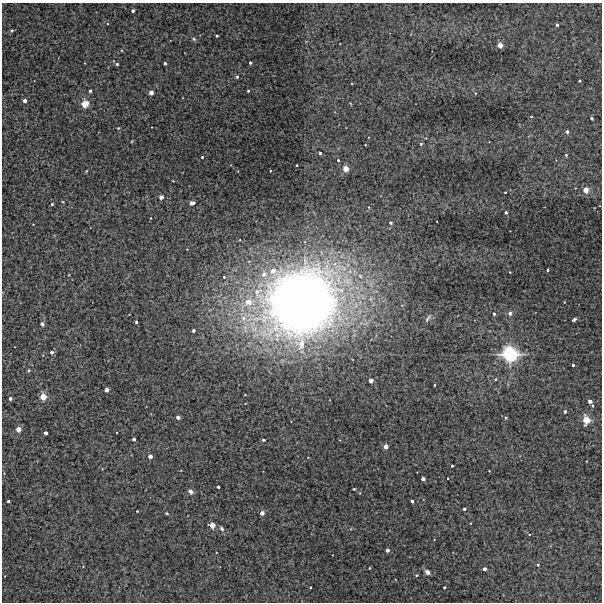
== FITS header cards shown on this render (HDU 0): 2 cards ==
NAXIS1  =                  600 / Width of image
NAXIS2  =                  600 / Height of image

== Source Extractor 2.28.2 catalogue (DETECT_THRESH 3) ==
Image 600 x 600 px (HDU 0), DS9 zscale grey, 1 PNG px = 1 image px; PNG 604 x 604 px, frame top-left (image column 1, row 600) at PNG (2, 3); no overlay
Background 100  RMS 0.55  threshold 1.65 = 3 sigma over >= 5 px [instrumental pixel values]
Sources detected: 102; all 102 listed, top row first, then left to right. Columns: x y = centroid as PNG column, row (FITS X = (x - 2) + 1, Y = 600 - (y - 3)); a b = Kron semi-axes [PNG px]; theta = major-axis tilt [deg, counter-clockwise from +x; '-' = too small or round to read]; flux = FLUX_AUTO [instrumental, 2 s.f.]
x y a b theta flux
133 11 3 3 - 150
557 25 3 3 - 76
12 30 4 4 - 60
217 36 3 3 - 68
194 39 6 4 -48 56
500 45 4 3 - 1300
165 63 3 3 - 140
250 63 3 3 - 110
117 64 3 3 - 76
237 77 3 3 - 80
580 81 3 3 - 42
90 91 3 3 - 91
248 91 3 3 - 54
151 93 3 3 - 610
475 93 4 2 - 27
24 101 3 3 - 320
85 104 4 4 - 3300
531 116 3 3 - 31
591 118 3 3 - 110
118 128 3 3 - 34
567 132 3 3 - 160
421 144 4 4 - 70
365 145 2 2 - 23
320 153 3 3 - 92
566 155 4 4 - 38
202 157 3 3 - 70
338 160 3 3 - 80
297 165 2 2 - 32
345 169 4 3 - 1900
86 171 4 3 - 30
173 181 3 2 - 24
586 190 4 3 - 1200
505 192 2 2 - 30
161 197 3 3 - 640
192 203 5 3 - 310
52 204 3 3 - 77
506 212 3 3 - 120
151 218 3 2 - 23
390 223 3 3 - 110
548 270 3 3 - 64
264 274 5 5 - 220
69 275 2 2 - 22
224 277 3 3 - 42
248 301 7 6 - 470
302 302 56 53 30 45000
564 302 3 2 - 22
510 313 5 4 - 140
494 314 3 3 - 100
243 318 9 8 - 260
428 318 11 4 57 78
574 320 5 3 - 160
136 322 3 3 - 100
42 324 3 3 - 390
193 330 3 3 - 160
52 352 3 3 - 260
510 354 5 5 - 25000
573 365 3 3 - 80
29 370 4 3 - 37
495 379 4 3 - 42
371 381 3 3 - 720
434 385 3 2 - 37
107 390 3 3 - 670
245 395 3 2 - 26
43 397 4 3 - 2900
10 398 3 3 - 190
590 401 4 3 - 440
593 406 3 2 - 53
565 412 3 3 - 120
178 417 3 3 - 340
506 418 4 3 - 40
586 420 4 4 - 3200
18 429 3 3 - 1600
117 432 2 2 - 28
46 433 3 3 - 370
134 439 3 3 - 220
263 440 3 3 - 140
386 447 3 3 - 710
150 456 3 3 - 630
452 466 3 3 - 63
489 471 2 2 - 22
448 478 3 2 - 25
423 479 3 3 - 510
218 487 3 3 - 140
354 489 3 3 - 34
190 491 5 4 - 150
8 501 3 3 - 87
412 501 3 3 - 170
464 509 3 3 - 95
137 511 3 2 - 32
167 513 3 3 - 46
262 513 3 3 - 470
212 525 4 3 - 1400
222 529 6 4 -48 85
529 534 4 3 - 27
387 550 3 3 - 280
538 565 3 3 - 35
369 568 3 2 - 28
484 569 3 3 - 310
427 572 4 4 - 190
416 575 4 3 - 42
310 587 3 2 - 37
444 587 3 3 - 85

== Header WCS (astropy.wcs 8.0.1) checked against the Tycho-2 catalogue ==
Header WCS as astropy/WCSLIB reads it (CRVAL/CRPIX/CD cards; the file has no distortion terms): RA---TAN/DEC--TAN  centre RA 03:38:52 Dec -26:20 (54.72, -26.34 deg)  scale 2 arcsec/px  FOV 20.0' x 20.0'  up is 0 deg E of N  parity normal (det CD < 0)
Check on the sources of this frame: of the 60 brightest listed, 4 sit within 2.0 arcsec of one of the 4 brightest Tycho-2 stars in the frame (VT <= 12.58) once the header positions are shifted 0.22 arcsec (0.21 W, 0.05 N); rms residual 0.53 arcsec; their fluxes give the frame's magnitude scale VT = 20.60 - 2.5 log10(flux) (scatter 0.13 mag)
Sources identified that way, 4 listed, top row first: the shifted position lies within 2.0 arcsec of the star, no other Tycho-2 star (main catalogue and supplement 1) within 4.0 arcsec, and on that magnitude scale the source's flux lands within +1.5 / -3 mag of the star's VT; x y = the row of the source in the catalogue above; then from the Tycho-2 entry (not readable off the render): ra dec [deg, ICRS J2000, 3 dp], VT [Tycho-2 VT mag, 2 dp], TYC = Tycho-2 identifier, HIP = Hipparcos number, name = IAU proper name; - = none
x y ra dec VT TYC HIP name
500 45 54.594 -26.195 12.58 6450-201-1 - -
510 354 54.588 -26.366 10.07 6450-412-1 - -
43 397 54.877 -26.390 11.96 6450-364-1 - -
586 420 54.541 -26.403 11.83 6450-597-1 - -